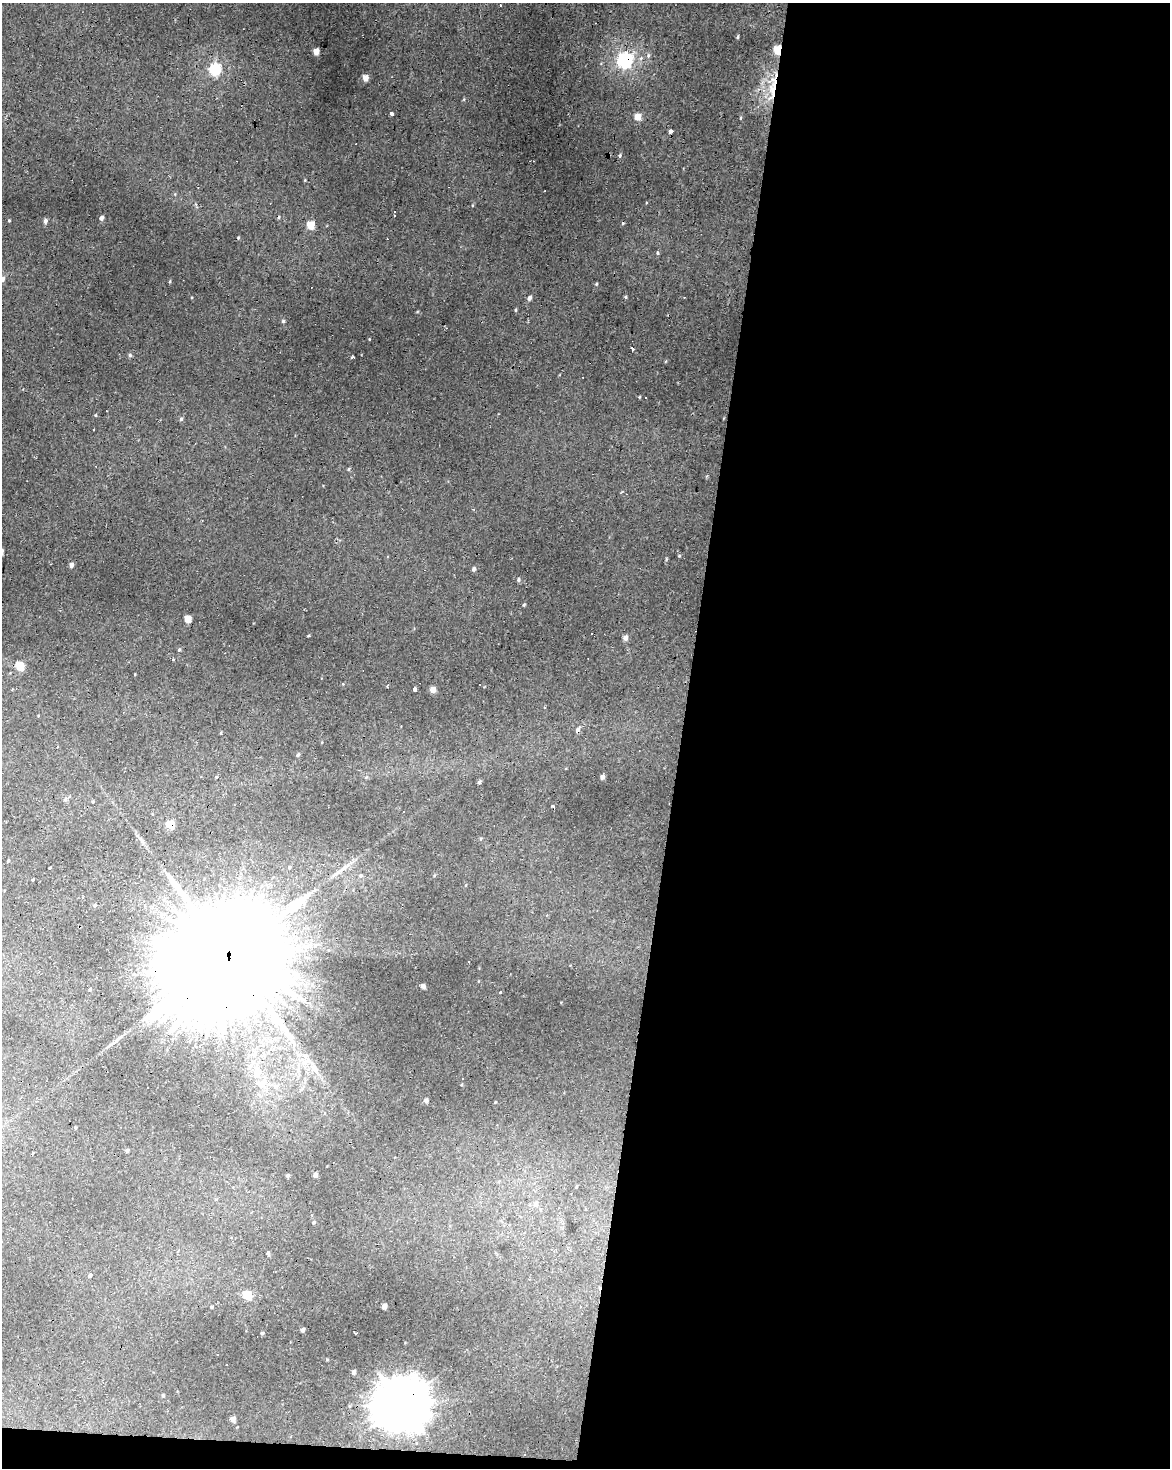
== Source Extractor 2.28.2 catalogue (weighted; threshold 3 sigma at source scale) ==
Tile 12 of 4 x 3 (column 4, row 3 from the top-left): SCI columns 3510-4677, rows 280-1745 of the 4677 x 4900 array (HDU 1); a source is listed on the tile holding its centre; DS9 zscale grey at full resolution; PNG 1172 x 1470 px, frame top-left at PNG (2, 3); no overlay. Shown black and unused: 43% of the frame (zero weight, under 2 of 3 exposures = <1% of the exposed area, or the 3 px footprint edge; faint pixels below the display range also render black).
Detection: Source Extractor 2.28.2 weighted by HDU 2 'WHT'; one run over the whole footprint, this tile lists its part. Background 0.0229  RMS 0.0065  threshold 0.0291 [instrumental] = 3 sigma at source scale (4.5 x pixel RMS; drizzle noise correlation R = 1.50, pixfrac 1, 0.0396/0.0396 arcsec/px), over >= 5 px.
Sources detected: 100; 18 cosmic-ray / hot-pixel residue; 1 long thin detection or spike segment (spike, bleed or trail) — not listed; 1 inside a brighter listed object's ellipse — not listed separately; the other 80 listed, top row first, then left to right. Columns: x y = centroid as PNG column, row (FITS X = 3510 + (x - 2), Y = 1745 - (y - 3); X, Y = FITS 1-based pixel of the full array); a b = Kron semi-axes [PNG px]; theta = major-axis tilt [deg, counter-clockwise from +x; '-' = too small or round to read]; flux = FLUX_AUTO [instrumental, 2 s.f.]
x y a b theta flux
738 37 5 3 - 0.73
777 50 5 4 - 24
316 51 5 4 - 8.2
625 60 7 6 - 150
215 69 6 6 - 61
365 78 4 4 - 6.4
772 88 41 9 81 17
392 114 4 3 - 5.2
638 117 5 4 - 9.5
740 118 5 3 - 0.47
671 131 4 3 - 12
620 156 6 3 82 0.88
394 216 4 4 - 1.1
101 218 4 3 - 2.5
9 221 4 3 - 0.46
45 221 5 4 - 2.1
311 225 5 5 - 17
657 253 5 3 - 0.67
2 279 5 5 - 3.5
170 281 4 3 - 0.57
596 284 4 4 - 0.62
626 297 5 3 - 0.67
529 298 5 4 - 2.2
283 321 5 5 - 0.87
632 348 3 3 - 4.7
130 355 5 5 - 1
352 357 3 3 - 2.3
646 397 3 2 - 0.67
181 419 5 5 - 1
348 469 5 3 - 0.7
679 556 4 3 - 0.56
71 565 4 4 - 2.8
474 569 5 4 - 1.5
518 579 5 4 - 1.1
524 605 4 3 - 0.67
187 619 5 5 - 11
308 636 4 3 - 0.56
625 638 5 4 - 3.4
173 659 3 2 - 1.1
20 666 5 5 - 22
388 686 4 2 - 0.67
414 689 4 3 - 9.5
433 689 4 4 - 6.6
578 730 7 5 68 2.2
298 755 5 4 - 1.1
602 777 4 4 - 2.4
479 782 5 4 - 1.2
65 799 6 5 - 1.1
171 824 5 5 - 22
8 861 4 3 - 0.72
346 866 19 5 35 4.8
50 868 3 2 - 0.54
360 876 6 5 - 1.2
33 880 3 2 - 0.84
95 905 5 4 - 0.88
228 958 64 27 80 50000
143 969 6 5 - 1.6
423 986 4 4 - 2.1
90 989 4 3 - 0.52
500 992 3 3 - 1.5
426 1100 5 4 - 1.6
127 1151 5 3 - 0.94
32 1153 3 3 - 2.3
288 1175 4 3 - 1.1
315 1175 4 4 - 2.8
536 1204 7 6 - 2.3
314 1222 4 3 - 0.63
268 1253 6 3 -74 1.4
90 1276 6 4 46 0.98
247 1295 5 5 - 16
384 1306 5 4 - 4.1
211 1307 4 3 - 0.74
302 1330 4 4 - 1.7
262 1333 4 4 - 0.94
355 1333 4 3 - 1.9
218 1354 3 2 - 1
353 1372 4 4 - 2
163 1395 4 4 - 0.66
401 1403 17 16 - 2400
233 1419 4 4 - 4.1
Overlapping masked pixels (flux is a lower limit): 7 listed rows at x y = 777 50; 625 60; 772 88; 578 730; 171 824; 228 958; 401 1403
Isophote crosses this tile's border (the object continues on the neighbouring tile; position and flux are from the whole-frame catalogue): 1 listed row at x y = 2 279
Unlisted compact peaks at least as high as the median listed source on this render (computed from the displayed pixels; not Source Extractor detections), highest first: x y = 95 415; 515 310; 305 180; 417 312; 666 559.